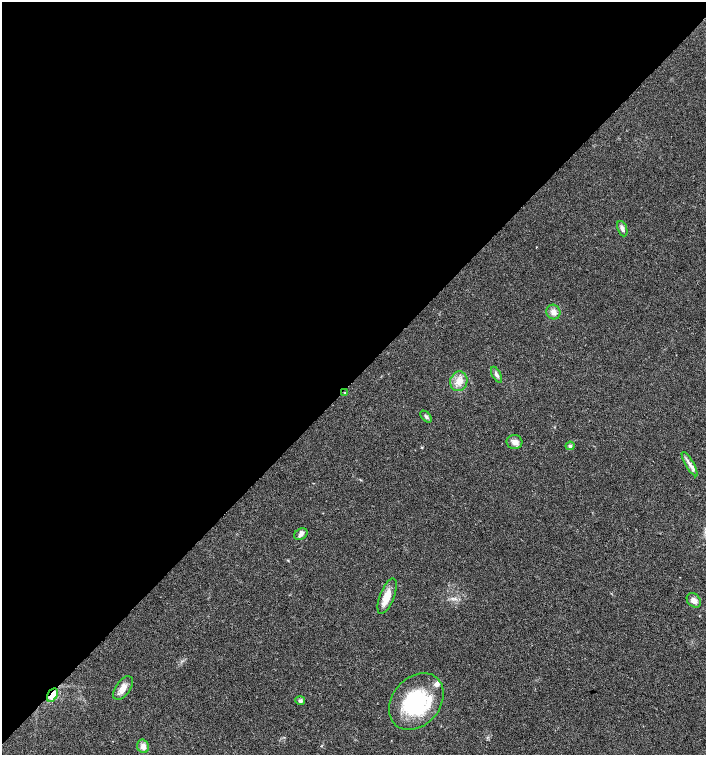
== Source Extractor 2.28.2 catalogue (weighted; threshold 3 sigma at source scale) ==
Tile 2 of 4 x 4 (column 2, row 1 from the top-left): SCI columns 1629-3036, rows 4515-6019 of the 6007 x 6026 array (HDU 1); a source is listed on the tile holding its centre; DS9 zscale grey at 2 x 2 block average (1 PNG px = mean of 2 x 2 image px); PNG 708 x 757 px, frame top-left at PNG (2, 2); each listed source drawn as its Kron ellipse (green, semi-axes under 4 px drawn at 4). Shown black and unused: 50% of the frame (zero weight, under 3 of 4 exposures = <1% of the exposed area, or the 3 px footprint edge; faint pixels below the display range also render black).
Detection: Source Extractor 2.28.2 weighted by HDU 2 'WHT'; one run over the whole footprint, this tile lists its part. Background 0.021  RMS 0.0028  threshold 0.0128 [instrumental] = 3 sigma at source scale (4.5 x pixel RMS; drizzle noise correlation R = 1.50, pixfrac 1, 0.0396/0.0396 arcsec/px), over >= 5 px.
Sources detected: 20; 1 inside a brighter object's white glare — neither listed nor drawn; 2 inside a brighter listed object's ellipse — not listed separately; the other 17 listed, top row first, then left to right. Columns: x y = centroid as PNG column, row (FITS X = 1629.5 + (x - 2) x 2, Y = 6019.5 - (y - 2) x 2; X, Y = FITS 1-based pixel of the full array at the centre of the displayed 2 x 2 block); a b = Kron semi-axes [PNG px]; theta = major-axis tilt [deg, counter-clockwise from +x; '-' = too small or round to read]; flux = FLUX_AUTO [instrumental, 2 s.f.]
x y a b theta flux
622 229 8 4 -68 2.3
553 312 7 7 - 3.8
496 375 9 4 -62 1.8
459 381 10 8 73 6.2
345 393 3 3 - 0.68
426 417 7 4 -45 1.5
514 442 8 7 - 3.4
570 446 4 4 - 1.2
690 464 14 4 -60 3.5
301 534 7 5 31 2.2
387 596 19 7 69 10
694 600 8 6 -48 3.7
123 688 13 7 55 5.2
52 695 7 4 60 10
300 701 5 4 - 1.5
416 702 31 24 50 56
143 746 7 5 -70 3.6
Overlapping masked pixels (flux is a lower limit): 1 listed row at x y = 52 695